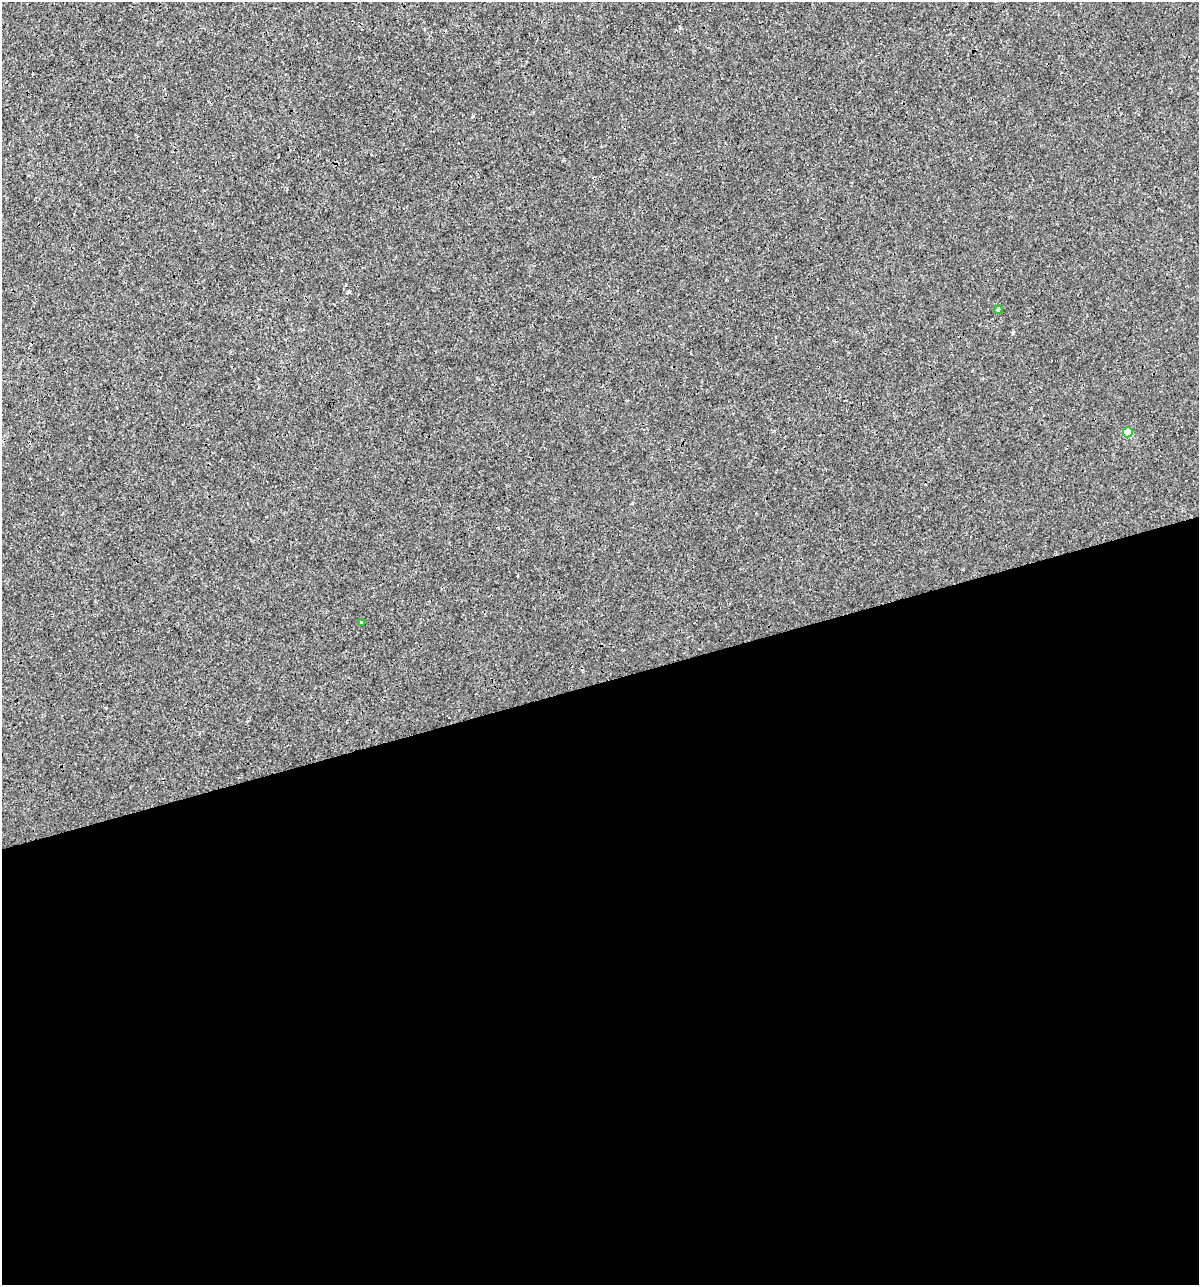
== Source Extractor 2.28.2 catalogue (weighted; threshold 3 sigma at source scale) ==
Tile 15 of 4 x 4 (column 3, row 4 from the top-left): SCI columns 2441-3637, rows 1-1283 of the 4930 x 5132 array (HDU 1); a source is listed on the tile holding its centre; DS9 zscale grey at full resolution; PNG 1201 x 1287 px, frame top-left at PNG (2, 2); each listed source drawn as its Kron ellipse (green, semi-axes under 4 px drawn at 4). Shown black and unused: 47% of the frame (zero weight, under 3 of 4 exposures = <1% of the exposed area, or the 3 px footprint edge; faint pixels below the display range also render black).
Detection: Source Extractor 2.28.2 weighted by HDU 2 'WHT'; one run over the whole footprint, this tile lists its part. Background 1.50e-04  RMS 0.0017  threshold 0.00779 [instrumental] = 3 sigma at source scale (4.5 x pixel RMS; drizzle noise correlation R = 1.50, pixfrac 1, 0.0396/0.0396 arcsec/px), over >= 5 px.
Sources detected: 4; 1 cosmic-ray / hot-pixel residue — neither listed nor drawn; the other 3 listed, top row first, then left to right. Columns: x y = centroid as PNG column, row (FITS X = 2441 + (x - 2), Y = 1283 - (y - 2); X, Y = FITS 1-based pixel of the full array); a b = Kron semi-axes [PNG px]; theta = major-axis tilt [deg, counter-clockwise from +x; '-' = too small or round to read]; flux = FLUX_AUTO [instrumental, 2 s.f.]
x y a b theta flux
998 309 4 4 - 0.37
1128 432 5 5 - 5.2
361 622 3 2 - 0.45